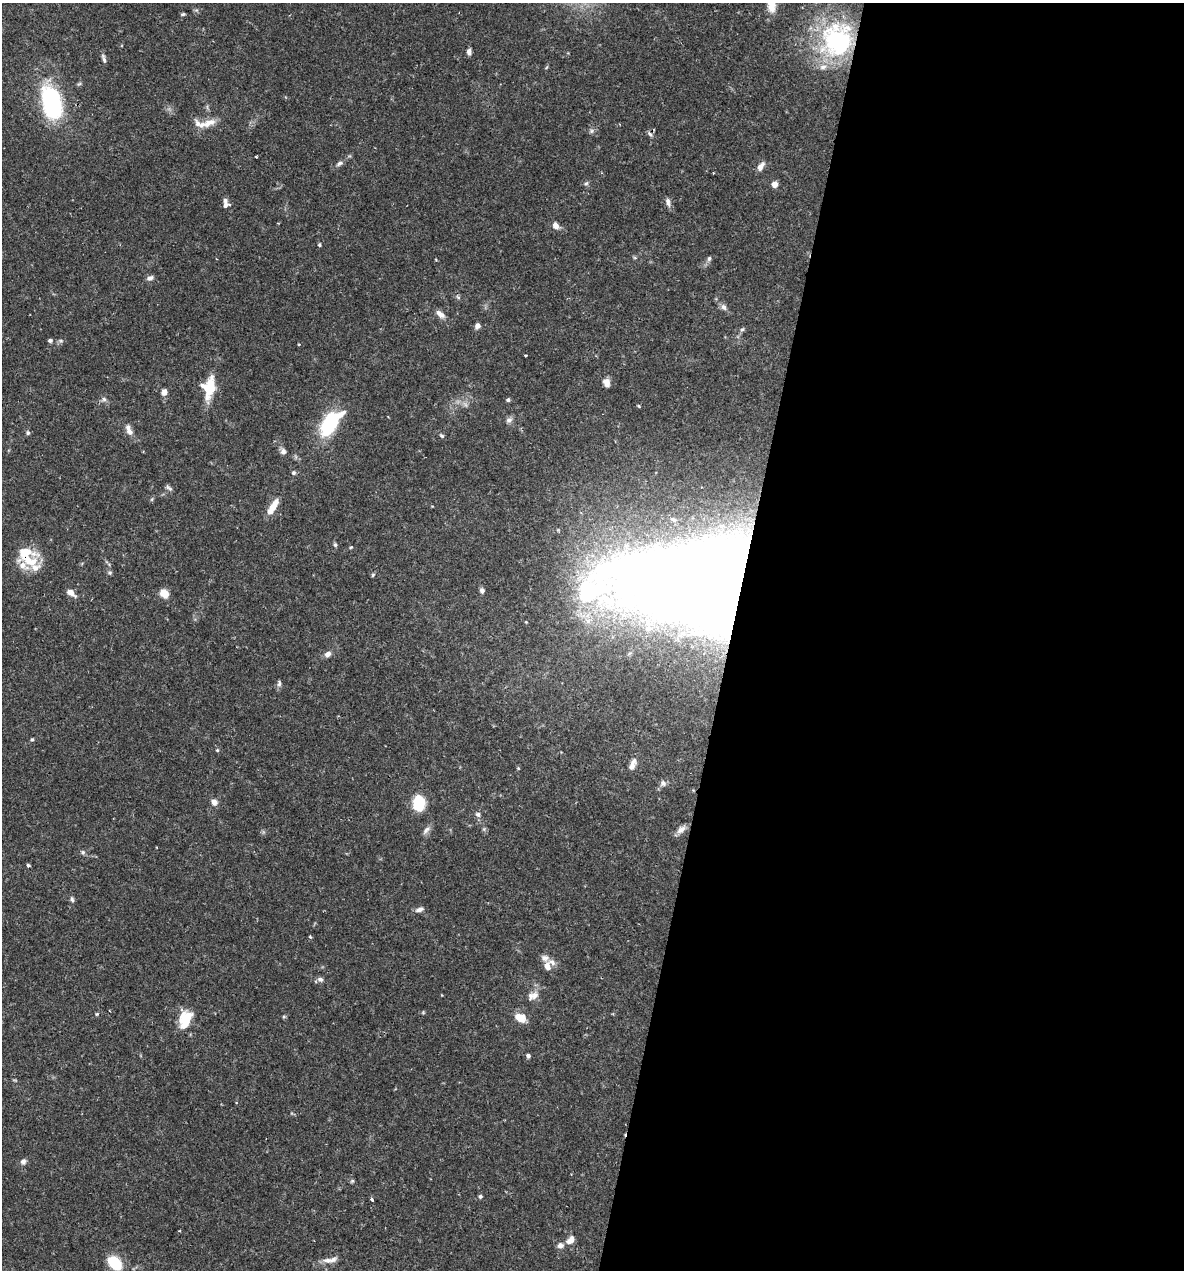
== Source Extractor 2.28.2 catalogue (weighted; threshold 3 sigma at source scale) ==
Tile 12 of 4 x 4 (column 4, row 3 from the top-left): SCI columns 3790-4971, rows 1269-2536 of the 5092 x 5073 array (HDU 1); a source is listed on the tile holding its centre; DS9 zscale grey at full resolution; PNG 1186 x 1272 px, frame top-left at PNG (2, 3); no overlay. Shown black and unused: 38% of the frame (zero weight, under 2 of 3 exposures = <1% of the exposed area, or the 3 px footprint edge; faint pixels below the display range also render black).
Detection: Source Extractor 2.28.2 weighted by HDU 2 'WHT'; one run over the whole footprint, this tile lists its part. Background 0.0709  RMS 0.0039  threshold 0.0176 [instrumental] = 3 sigma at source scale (4.5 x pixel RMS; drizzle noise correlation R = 1.50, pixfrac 1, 0.05/0.05 arcsec/px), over >= 5 px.
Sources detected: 100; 2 inside a brighter object's white glare — not listed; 10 inside a brighter listed object's ellipse — not listed separately; the other 88 listed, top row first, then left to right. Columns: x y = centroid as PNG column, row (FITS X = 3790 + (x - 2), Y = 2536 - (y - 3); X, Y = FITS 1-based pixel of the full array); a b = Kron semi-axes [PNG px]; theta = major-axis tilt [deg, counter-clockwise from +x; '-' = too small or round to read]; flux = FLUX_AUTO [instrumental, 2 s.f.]
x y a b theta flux
771 6 17 9 -80 5.1
183 14 6 4 26 0.54
837 40 46 40 74 53
469 52 6 5 - 1.6
104 58 13 4 -71 1.1
52 103 24 13 -75 71
209 123 22 9 24 4.7
592 131 7 4 89 0.77
650 134 7 5 -53 0.98
256 157 3 2 - 0.4
340 163 9 6 37 1.3
761 167 10 6 60 2.6
713 173 2 2 - 0.28
586 183 6 5 - 0.73
775 184 5 5 - 3.3
668 202 12 6 -77 1.6
225 205 9 5 17 1.5
556 226 8 6 -50 2.3
319 245 4 4 - 0.54
709 259 7 5 85 0.86
150 278 8 6 20 1.4
458 297 7 4 -45 0.66
724 307 9 7 -63 1.5
440 314 13 7 -42 2.4
477 326 6 5 - 1.7
742 329 7 5 29 0.69
50 340 6 5 - 0.84
61 341 6 4 -1 0.65
525 355 3 2 - 0.5
606 383 10 7 -70 2.7
209 387 27 15 80 11
164 392 7 6 - 2.4
104 399 7 5 -46 0.97
508 400 5 4 - 0.87
639 406 3 3 - 0.7
509 420 9 7 35 1.6
330 424 18 10 61 40
129 432 11 7 -51 2.3
28 433 6 5 - 0.8
441 436 7 5 -39 0.68
283 451 8 7 - 1.4
293 473 5 5 - 0.92
169 488 10 5 -40 0.96
152 499 6 4 71 0.5
273 507 20 7 58 5.8
335 544 6 4 -69 0.64
351 547 4 3 - 0.37
25 552 24 16 3 10
35 568 16 11 10 3.9
110 573 6 6 - 0.76
373 575 5 4 - 0.54
482 591 7 6 - 1.2
727 592 104 46 21 600
71 593 9 5 -36 3.3
164 593 9 7 -37 4.8
328 654 8 6 34 1.9
279 684 10 5 84 1
32 739 5 4 - 0.52
217 750 5 4 - 0.47
632 764 14 6 67 2.8
518 768 4 3 - 0.36
663 783 9 8 - 1.4
214 802 8 7 - 2
419 803 14 10 89 16
478 814 8 7 - 1.2
681 829 14 7 41 2.3
426 830 14 6 47 1.6
83 852 6 5 - 0.74
28 865 4 3 - 1
72 900 9 5 -77 0.91
420 909 10 6 22 1.6
310 937 5 3 - 0.39
547 966 9 7 -77 2.8
320 979 8 6 -12 1.3
534 995 17 10 43 3.3
97 1014 4 3 - 0.61
284 1017 6 4 0 0.49
520 1017 13 9 -26 5.3
185 1019 23 13 74 10
528 1056 5 5 - 0.86
23 1161 7 7 - 1.3
352 1181 6 5 - 0.58
480 1196 5 5 - 0.8
371 1199 4 3 - 0.61
570 1240 10 7 43 3.2
560 1246 8 7 - 1.6
333 1260 14 7 29 2.7
115 1263 12 8 -51 20
Overlapping masked pixels (flux is a lower limit): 3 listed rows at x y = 52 103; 25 552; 727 592
Isophote crosses this tile's border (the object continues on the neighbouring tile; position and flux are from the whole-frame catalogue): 1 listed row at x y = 771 6